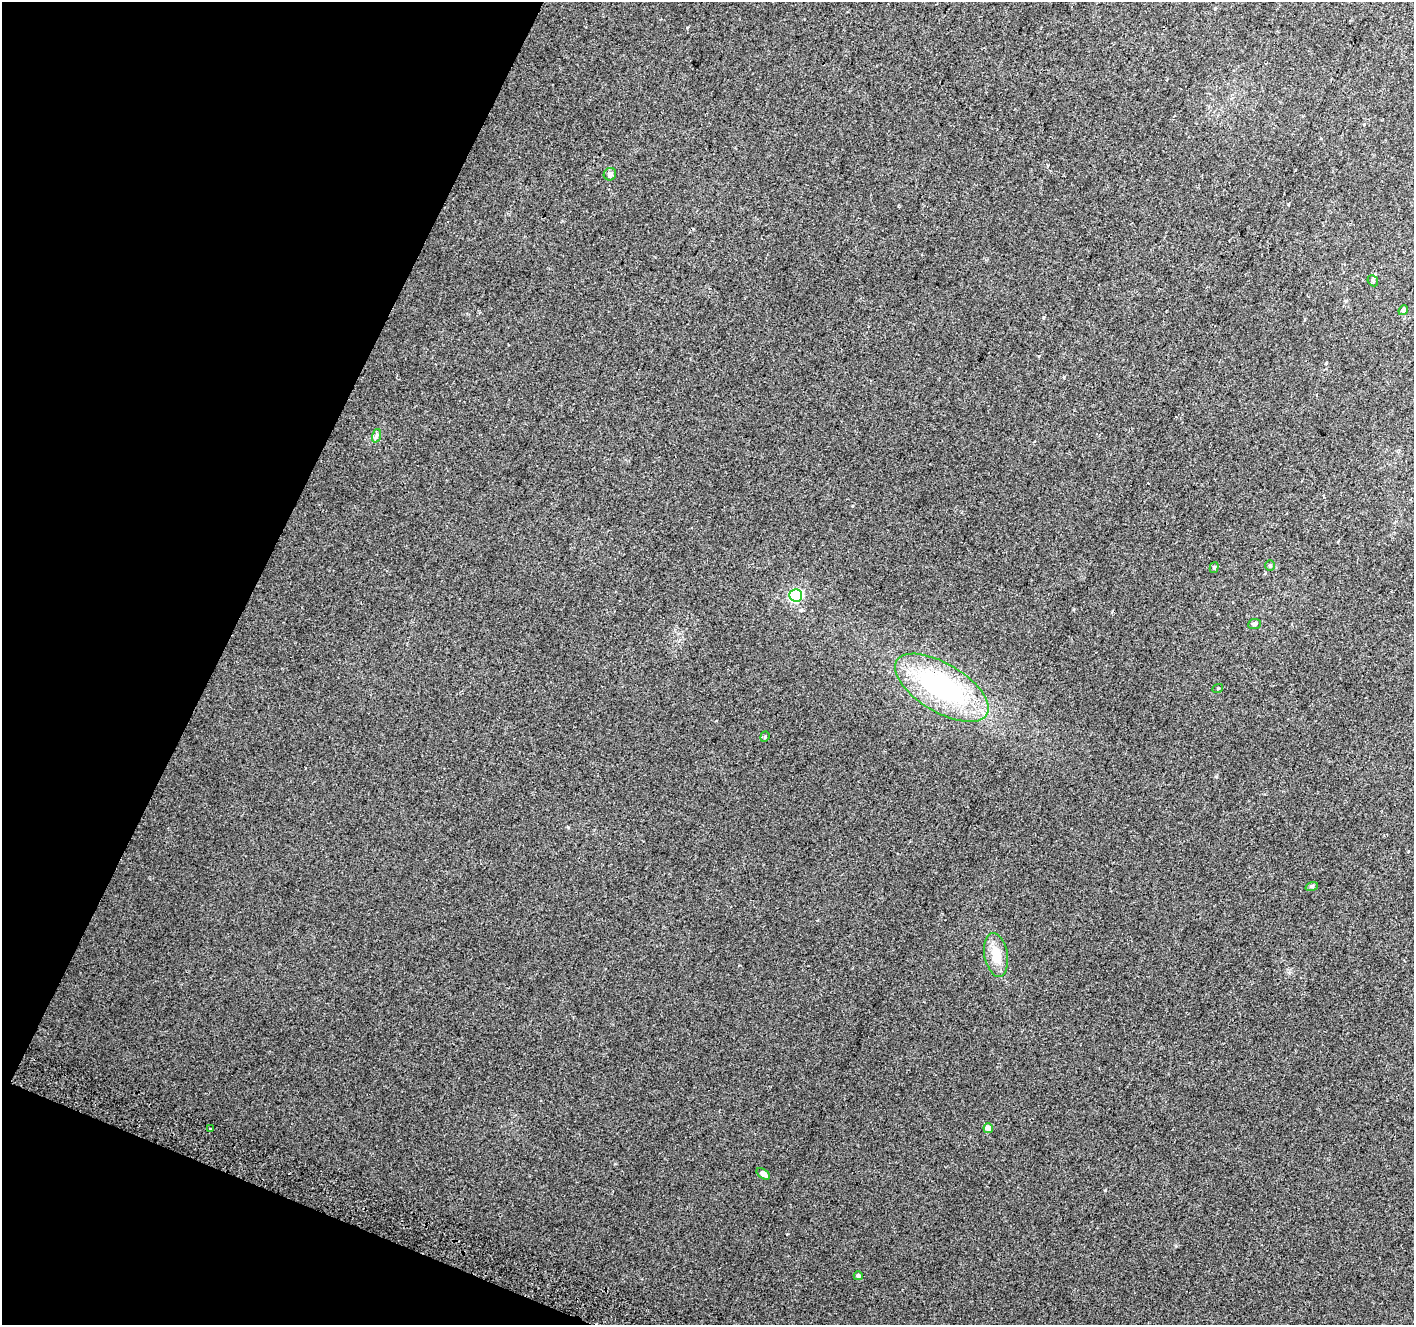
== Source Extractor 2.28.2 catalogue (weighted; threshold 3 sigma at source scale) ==
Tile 9 of 4 x 4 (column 1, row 3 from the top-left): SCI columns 29-1440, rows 1635-2957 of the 5694 x 5850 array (HDU 1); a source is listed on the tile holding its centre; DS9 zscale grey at full resolution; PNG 1416 x 1327 px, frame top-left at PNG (2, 2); each listed source drawn as its Kron ellipse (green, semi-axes under 4 px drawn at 4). Shown black and unused: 20% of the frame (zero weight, under 2 of 3 exposures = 2% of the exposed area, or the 3 px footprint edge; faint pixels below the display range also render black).
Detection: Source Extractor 2.28.2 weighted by HDU 2 'WHT'; one run over the whole footprint, this tile lists its part. Background 0.0702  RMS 0.013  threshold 0.0594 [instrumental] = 3 sigma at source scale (4.5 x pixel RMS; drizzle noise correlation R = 1.50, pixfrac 1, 0.0396/0.0396 arcsec/px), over >= 5 px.
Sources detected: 18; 1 cosmic-ray / hot-pixel residue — neither listed nor drawn; the other 17 listed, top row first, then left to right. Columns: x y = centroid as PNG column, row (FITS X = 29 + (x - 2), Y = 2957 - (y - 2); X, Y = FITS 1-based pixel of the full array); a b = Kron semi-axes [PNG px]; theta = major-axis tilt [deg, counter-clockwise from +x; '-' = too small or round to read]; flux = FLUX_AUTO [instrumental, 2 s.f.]
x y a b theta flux
610 174 6 6 - 4.4
1373 281 6 4 -47 1.8
1403 310 5 4 - 3.9
376 436 7 4 71 2.6
1270 566 5 4 - 2.1
1214 568 6 4 73 1.8
796 595 6 6 - 180
1254 624 6 5 - 2.6
942 688 53 24 -31 210
1218 688 5 3 - 1
765 737 5 4 - 1.6
1312 886 6 4 18 1.8
996 955 22 11 -79 24
988 1128 5 4 - 11
210 1129 3 3 - 3
763 1174 7 4 -37 7.2
858 1276 4 4 - 3.3
Unlisted compact peaks at least as high as the median listed source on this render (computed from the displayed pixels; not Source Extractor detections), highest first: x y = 1105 1190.